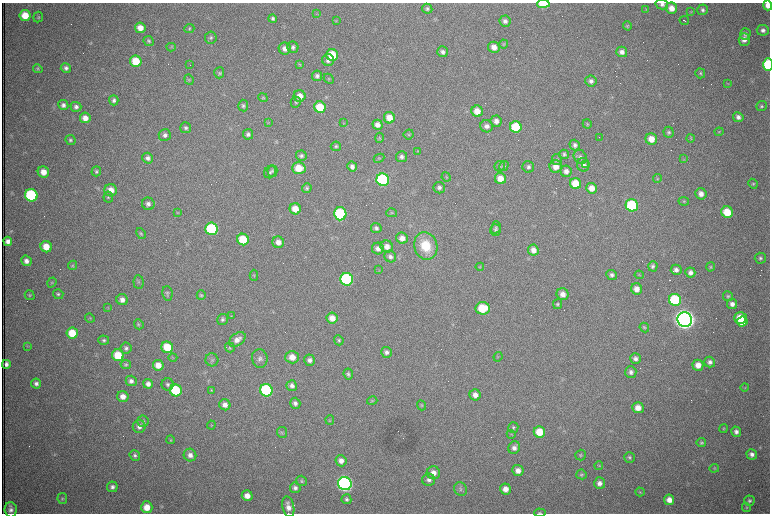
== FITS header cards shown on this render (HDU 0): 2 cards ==
NAXIS1  =                 1536 /fastest changing axis
NAXIS2  =                 1023 /next to fastest changing axis

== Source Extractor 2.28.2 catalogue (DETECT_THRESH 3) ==
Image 1536 x 1023 px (HDU 0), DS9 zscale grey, zoomed out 1/2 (1 PNG px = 2 x 2 image px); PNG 772 x 516 px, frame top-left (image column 1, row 1022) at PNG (2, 3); each listed source drawn as its Kron ellipse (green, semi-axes under 4 px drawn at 4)
Background 1070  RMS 16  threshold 49.5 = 3 sigma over >= 5 px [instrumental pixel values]
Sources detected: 317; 61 cannot appear on this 1/2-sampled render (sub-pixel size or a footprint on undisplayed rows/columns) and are neither listed nor drawn; the other 256 listed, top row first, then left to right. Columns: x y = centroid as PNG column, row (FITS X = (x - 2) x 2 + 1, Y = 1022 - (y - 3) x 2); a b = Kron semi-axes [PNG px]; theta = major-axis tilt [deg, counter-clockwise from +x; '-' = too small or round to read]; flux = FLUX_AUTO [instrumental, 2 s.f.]
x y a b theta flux
543 4 6 4 1 1.3e+05
662 4 6 5 - 1.2e+04
768 5 5 4 - 2.5e+04
671 8 6 5 - 3.5e+04
427 9 5 5 - 6.8e+03
646 10 4 2 - 2.2e+03
703 10 5 5 - 9.1e+03
691 12 4 2 - 2.4e+03
316 14 3 2 - 2.0e+03
25 15 5 5 - 6.7e+04
38 17 5 4 - 4.9e+03
273 19 4 4 - 7.1e+03
336 21 4 3 - 2.5e+03
505 21 6 5 - 1.3e+04
684 21 5 1 - 5.2e+03
627 26 4 4 - 4.0e+03
140 28 5 5 - 3.2e+04
189 29 5 4 - 4.3e+03
763 30 6 5 - 1.2e+04
745 34 6 5 - 9.8e+03
211 38 6 6 - 7.4e+03
744 40 6 5 - 2.3e+04
149 41 5 4 - 6.7e+03
503 44 4 4 - 4.1e+03
171 47 5 2 - 2.9e+03
293 47 6 5 - 9.6e+03
494 47 6 5 - 3.0e+04
285 49 6 6 - 1.9e+04
443 52 5 5 - 1.3e+04
622 52 5 5 - 1.7e+04
332 55 6 6 - 1.2e+05
328 60 6 6 - 1.6e+04
136 61 6 5 - 9.0e+04
299 64 4 2 - 2.3e+03
190 65 2 1 - 9.9e+04
768 65 6 4 -86 2.2e+05
66 68 5 5 - 1.0e+04
38 69 5 4 - 5.0e+03
219 73 5 5 - 6.0e+03
700 73 5 5 - 5.2e+03
317 76 5 5 - 1.1e+04
329 79 5 3 - 3.8e+03
189 80 5 4 - 4.9e+03
591 81 5 5 - 1.4e+04
728 83 4 2 - 2.4e+03
300 96 6 6 - 3.3e+04
263 98 5 4 - 4.0e+03
114 100 5 4 - 9.9e+03
296 102 5 5 - 6.2e+03
63 105 5 5 - 1.3e+04
243 106 6 5 - 6.9e+03
761 106 5 5 - 6.5e+03
76 107 5 5 - 1.2e+04
320 107 6 5 - 9.4e+04
477 111 5 5 - 4.3e+04
738 117 5 5 - 1.2e+04
85 118 5 5 - 3.0e+04
389 118 5 5 - 4.4e+04
496 121 5 5 - 1.8e+04
268 122 4 2 - 2.6e+03
343 123 4 2 - 2.5e+03
587 124 5 4 - 3.6e+03
377 125 5 5 - 2.3e+04
487 126 6 6 - 1.7e+04
516 127 6 5 - 1.3e+05
186 128 5 5 - 8.2e+03
669 132 5 5 - 7.5e+03
719 132 4 3 - 3.2e+03
248 134 5 5 - 1.1e+04
409 134 5 5 - 4.5e+03
165 135 6 6 - 1.2e+04
599 137 2 1 - 1.9e+03
379 138 5 3 - 3.7e+03
691 138 4 3 - 3.0e+03
651 139 6 5 - 4.3e+04
70 140 5 4 - 6.7e+03
575 145 5 5 - 1.0e+04
336 146 5 5 - 5.4e+03
418 151 3 3 - 2.4e+03
564 154 5 4 - 6.3e+03
301 156 5 5 - 8.3e+03
401 157 5 5 - 1.2e+04
580 157 7 6 - 1.2e+04
148 158 5 5 - 1.3e+04
379 158 5 3 - 3.7e+03
684 159 4 3 - 3.2e+03
557 160 5 5 - 6.1e+03
583 165 7 6 - 1.6e+04
585 165 2 1 - 2.2e+03
500 166 5 5 - 6.1e+03
504 166 5 4 - 5.0e+03
556 166 6 6 - 3.3e+04
352 167 5 5 - 1.3e+04
528 167 6 5 - 1.0e+04
299 168 7 5 1 7.1e+04
96 171 5 4 - 6.2e+03
272 171 6 5 - 6.3e+03
566 171 6 5 - 1.9e+04
43 172 6 5 - 3.7e+04
270 172 6 5 - 7.9e+03
446 177 5 2 - 2.6e+03
500 179 6 5 - 4.3e+04
657 179 4 4 - 3.3e+03
383 180 6 6 - 4.8e+05
576 184 5 5 - 8.4e+04
753 184 5 4 - 5.0e+03
307 188 5 4 - 6.1e+03
439 188 6 5 - 1.1e+04
591 188 5 5 - 3.4e+04
111 190 6 6 - 3.5e+04
701 194 6 5 - 2.0e+04
31 195 6 6 - 3.7e+05
108 197 5 4 - 5.8e+03
684 201 5 3 - 4.2e+03
148 204 6 6 - 1.5e+04
632 205 6 6 - 2.6e+05
295 209 6 5 - 4.7e+04
727 212 6 5 - 8.4e+04
177 213 4 3 - 2.9e+03
392 213 5 4 - 4.6e+03
340 214 6 6 - 2.8e+05
496 227 6 5 - 6.8e+03
376 228 5 5 - 9.1e+03
211 229 6 6 - 2.9e+05
495 230 6 5 - 6.8e+03
141 233 6 4 -60 5.2e+03
402 238 6 5 - 2.5e+04
243 240 6 5 - 1.1e+05
8 241 4 4 - 1.8e+04
278 242 6 5 - 2.3e+04
426 246 14 11 -71 1.1e+05
46 247 6 5 - 5.1e+04
387 247 6 6 - 2.4e+04
378 248 6 6 - 2.0e+04
533 250 5 5 - 2.3e+04
390 257 6 5 - 1.1e+04
760 258 5 5 - 7.1e+03
26 261 5 5 - 1.7e+04
73 265 5 4 - 4.2e+03
653 266 5 4 - 7.9e+03
480 267 4 4 - 3.5e+03
711 267 5 4 - 4.3e+03
379 270 3 3 - 2.4e+03
676 270 5 5 - 1.4e+04
690 272 5 5 - 1.6e+04
254 275 5 3 - 3.7e+03
612 275 5 5 - 1.0e+04
639 275 4 3 - 3.1e+03
347 279 6 6 - 4.4e+05
52 282 5 4 - 4.3e+03
139 282 6 5 - 6.1e+03
636 289 6 5 - 2.9e+04
58 294 5 5 - 6.3e+03
167 294 7 5 -84 7.0e+03
563 294 6 6 - 2.7e+04
30 295 5 4 - 5.0e+03
201 295 5 4 - 4.8e+03
728 296 5 5 - 5.7e+03
122 300 6 5 - 1.9e+04
675 300 6 6 - 2.7e+05
558 304 5 4 - 5.4e+03
732 304 5 5 - 1.6e+04
108 307 3 2 - 2.3e+03
483 308 7 6 - 1.2e+05
231 316 3 3 - 2.4e+03
90 318 5 2 - 2.9e+03
332 318 6 5 - 3.8e+04
740 318 6 6 - 7.4e+04
685 319 7 7 - 4.3e+06
222 320 5 5 - 8.4e+03
742 322 5 4 - 5.3e+04
139 324 5 4 - 4.8e+03
644 327 5 4 - 5.0e+03
72 333 5 5 - 8.3e+04
104 340 5 4 - 6.8e+03
237 340 9 6 36 2.4e+04
339 340 5 4 - 5.6e+03
27 346 3 3 - 2.6e+03
167 347 6 5 - 9.2e+04
126 348 6 5 - 9.3e+03
230 348 5 4 - 4.2e+03
387 352 5 5 - 1.2e+04
118 355 6 5 - 9.6e+04
173 357 4 3 - 3.1e+03
292 357 7 6 - 4.0e+04
498 357 5 2 - 2.4e+03
260 358 9 7 -82 1.6e+04
635 359 5 5 - 1.3e+04
212 360 6 6 - 8.6e+03
310 360 5 5 - 1.2e+04
710 362 5 5 - 1.2e+04
6 364 4 3 - 1.3e+04
126 364 5 4 - 5.4e+03
158 365 5 5 - 3.9e+04
698 365 5 5 - 3.0e+04
631 372 6 5 - 1.2e+04
348 374 5 4 - 7.6e+03
131 381 5 5 - 1.3e+04
36 383 5 5 - 1.2e+04
148 384 5 5 - 1.8e+04
167 384 6 6 - 8.9e+03
292 386 5 5 - 1.4e+04
745 387 4 3 - 3.4e+03
176 390 6 6 - 2.0e+05
211 390 4 3 - 3.3e+03
266 390 6 6 - 3.6e+05
475 395 5 5 - 2.3e+04
123 397 5 5 - 2.6e+04
372 401 5 3 - 3.7e+03
295 403 6 5 - 1.3e+04
225 405 6 5 - 2.0e+04
421 405 5 4 - 3.9e+03
638 408 6 5 - 3.1e+04
330 420 5 3 - 3.3e+03
143 421 5 5 - 9.3e+03
211 425 4 4 - 3.0e+03
139 427 6 6 - 1.5e+04
513 427 5 5 - 5.9e+03
723 429 4 3 - 3.0e+03
282 432 5 5 - 5.4e+03
539 432 6 5 - 6.9e+04
736 432 5 5 - 1.3e+04
511 434 4 3 - 2.8e+03
170 440 4 4 - 3.5e+03
701 443 5 4 - 6.7e+03
514 448 6 5 - 1.6e+04
752 454 5 5 - 1.5e+04
135 455 5 5 - 8.4e+03
190 455 6 6 - 1.9e+04
581 455 5 5 - 4.7e+03
629 457 5 5 - 6.7e+03
341 461 5 5 - 2.0e+04
599 466 4 4 - 3.3e+03
714 468 5 3 - 3.4e+03
518 470 6 5 - 2.4e+04
433 473 6 6 - 2.5e+04
581 474 5 5 - 5.9e+03
429 480 6 6 - 1.4e+04
302 481 5 4 - 5.3e+03
345 483 7 6 - 1.5e+06
600 483 6 5 - 1.8e+04
112 487 5 5 - 1.3e+04
295 488 5 5 - 1.2e+04
461 489 7 6 - 9.2e+03
505 489 5 5 - 2.9e+04
640 492 5 4 - 4.0e+03
247 496 5 5 - 2.9e+04
62 499 5 4 - 5.2e+03
346 499 5 5 - 7.7e+03
669 500 5 5 - 2.7e+04
749 501 5 5 - 7.8e+03
147 507 6 5 - 4.8e+04
288 507 10 6 -78 2.7e+04
746 508 5 3 - 3.1e+03
11 510 7 6 - 1.6e+04
540 513 6 4 -4 5.2e+03
At the frame edge (FLAGS 8, measured only in part): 5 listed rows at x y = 543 4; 662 4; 768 5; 768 65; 540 513
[61 sub-pixel or undisplayed-footprint detections neither listed nor drawn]